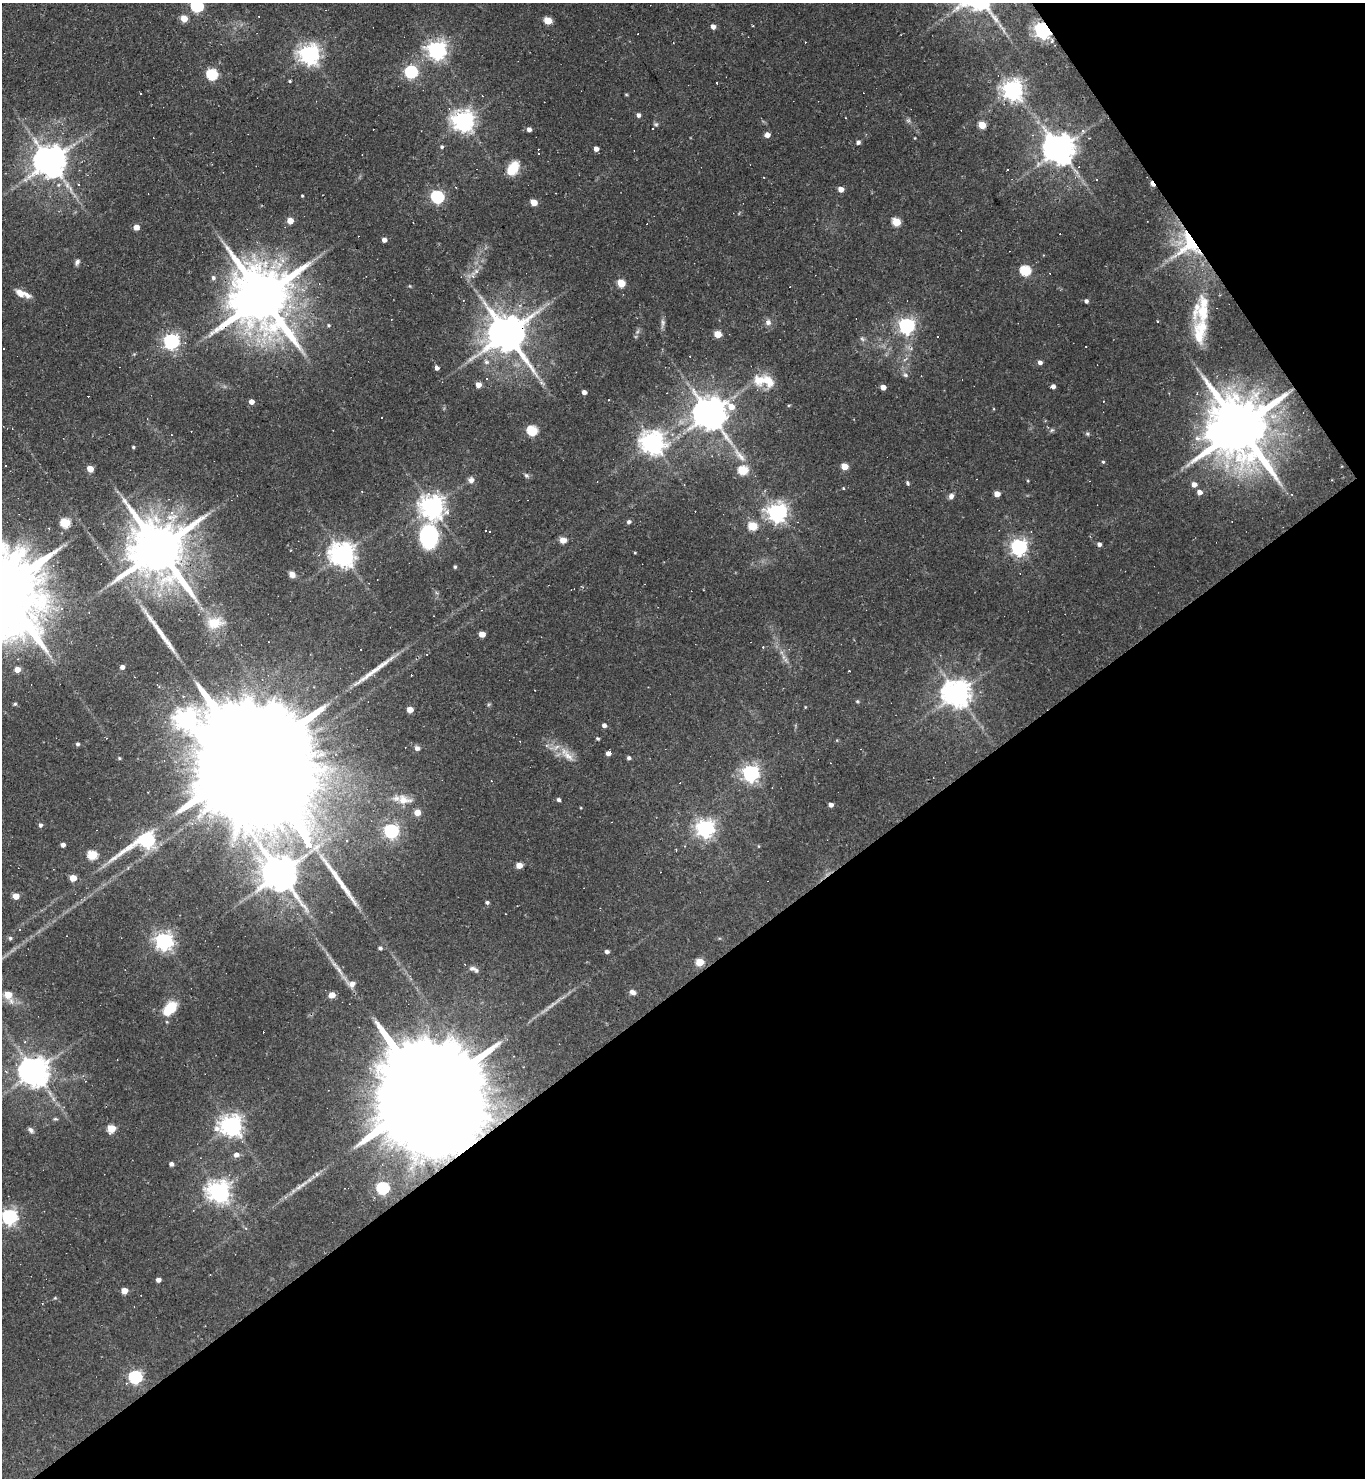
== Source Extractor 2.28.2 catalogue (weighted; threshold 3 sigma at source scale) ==
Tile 12 of 4 x 4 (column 4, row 3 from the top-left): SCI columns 4383-5745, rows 1477-2952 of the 5899 x 5904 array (HDU 1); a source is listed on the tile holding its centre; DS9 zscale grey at full resolution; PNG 1367 x 1480 px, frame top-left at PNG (2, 3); no overlay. Shown black and unused: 37% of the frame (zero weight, under 2 of 3 exposures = <1% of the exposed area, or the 3 px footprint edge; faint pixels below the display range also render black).
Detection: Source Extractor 2.28.2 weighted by HDU 2 'WHT'; one run over the whole footprint, this tile lists its part. Background 0.069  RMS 0.0057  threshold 0.0258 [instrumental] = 3 sigma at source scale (4.5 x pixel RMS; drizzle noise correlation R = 1.50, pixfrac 1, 0.05/0.05 arcsec/px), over >= 5 px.
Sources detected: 216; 3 too faint to see at this stretch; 2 inside a brighter object's white glare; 32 cosmic-ray / hot-pixel residue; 2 long thin detections or spike segments (spike, bleed or trail) — not listed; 4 inside a brighter listed object's ellipse — not listed separately; the other 173 listed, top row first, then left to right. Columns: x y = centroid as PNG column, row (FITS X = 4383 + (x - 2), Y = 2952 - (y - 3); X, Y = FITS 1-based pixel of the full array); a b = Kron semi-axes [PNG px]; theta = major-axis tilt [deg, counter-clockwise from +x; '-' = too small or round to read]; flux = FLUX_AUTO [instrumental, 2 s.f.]
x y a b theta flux
197 6 6 5 - 74
184 18 5 4 - 10
548 21 5 5 - 15
713 27 5 4 - 2.9
1043 30 6 6 - 280
1052 41 5 4 - 1.5
437 50 7 6 - 300
309 54 7 7 - 380
411 72 7 6 - 83
212 74 6 5 - 51
290 81 4 3 - 0.61
716 83 3 3 - 0.95
1013 90 7 7 - 400
626 95 5 3 - 0.55
638 115 5 4 - 1.8
463 121 7 7 - 410
656 124 7 5 -20 0.95
982 125 5 4 - 14
529 129 4 4 - 2.4
1083 130 5 4 - 1.5
767 135 5 5 - 3.4
915 138 4 2 - 0.41
858 142 4 4 - 1.9
442 147 5 4 - 0.97
596 149 4 4 - 3.5
1059 149 8 8 - 1000
50 161 9 9 - 1200
513 169 13 8 55 18
1007 169 3 3 - 0.86
1096 179 3 2 - 0.42
1152 184 7 3 -56 4.5
78 185 3 3 - 21
841 189 5 4 - 4.8
302 196 3 2 - 0.52
437 197 6 6 - 100
534 202 5 4 - 9.8
290 221 5 4 - 8.2
896 222 5 5 - 20
136 227 5 5 - 4.4
384 240 4 4 - 2.8
1189 244 37 31 65 49
77 262 8 5 67 1.7
1025 270 6 5 - 46
473 276 10 5 84 2.7
213 278 5 5 - 1.4
621 283 5 5 - 16
410 286 5 3 - 0.47
20 293 13 8 -34 4.9
262 297 20 15 -56 5600
1086 301 4 4 - 1.5
768 322 7 7 - 2.5
1157 322 3 3 - 0.9
329 325 5 4 - 0.84
907 326 6 6 - 200
1200 332 50 18 -86 23
506 334 12 10 -48 2100
718 334 5 4 - 13
862 339 7 5 -45 1.2
171 341 6 6 - 190
3 349 3 2 - 0.68
486 362 8 7 - 2
1040 362 4 4 - 2.3
437 368 4 4 - 2.6
905 375 7 5 -21 1.2
487 379 3 3 - 2.1
764 381 32 15 -10 15
541 382 6 6 - 1.5
478 385 5 5 - 5
1053 386 4 4 - 2.2
883 387 4 4 - 4.5
584 392 4 4 - 2.8
251 402 4 4 - 3.8
710 414 11 10 - 1300
1239 427 20 12 -56 5500
532 430 6 5 - 40
1052 430 6 5 - 1
1087 434 6 5 - 0.91
1198 438 10 7 -12 3.3
653 442 8 7 - 510
133 447 4 3 - 0.8
1103 462 4 4 - 0.74
844 466 5 5 - 11
90 469 5 4 - 8.9
743 470 5 5 - 27
526 475 7 5 -42 1.3
471 480 8 7 - 2.6
1332 480 2 2 - 0.44
907 483 5 4 - 1
1194 484 5 5 - 3.7
843 488 4 3 - 0.62
1199 492 5 4 - 3.5
997 494 5 4 - 6
951 496 7 6 - 2.2
432 507 8 7 - 520
777 512 7 7 - 320
629 522 5 4 - 1.6
65 523 5 5 - 31
753 526 5 5 - 20
485 531 3 2 - 0.69
429 536 32 21 -89 51
563 540 5 5 - 6.9
1099 544 5 4 - 1.8
1019 547 6 6 - 210
159 549 18 13 -55 4700
635 553 3 3 - 0.5
343 554 8 7 - 580
455 567 4 3 - 0.96
292 574 7 6 - 3.3
62 609 5 4 - 1.5
214 623 21 14 8 12
482 634 5 4 - 6.6
122 667 4 4 - 2.3
17 670 5 5 - 6
957 693 8 8 - 780
857 701 5 4 - 0.76
15 704 5 5 - 0.88
410 710 5 4 - 7.1
186 719 7 7 - 420
604 725 5 4 - 2.3
598 739 4 4 - 0.92
78 744 4 4 - 1.3
417 748 6 6 - 2
608 753 4 4 - 2.7
568 756 18 8 -48 6.3
119 758 4 3 - 0.69
629 758 4 4 - 1.5
256 765 123 22 -56 61000
751 773 6 6 - 220
404 800 22 12 -8 8.4
558 800 4 4 - 1.5
831 805 4 4 - 2.4
417 813 5 5 - 6.8
40 825 5 4 - 1.4
705 828 7 6 - 270
391 831 6 6 - 140
146 840 16 7 26 160
63 845 4 4 - 2.7
685 846 3 3 - 0.61
92 855 5 5 - 31
519 865 5 4 - 7.2
280 874 10 9 - 1600
73 878 5 4 - 8.8
16 896 5 4 - 7.1
487 902 4 4 - 1.2
10 938 5 5 - 1.1
164 941 7 6 - 260
380 948 5 4 - 1.3
607 952 4 4 - 1.9
700 962 5 5 - 17
472 968 8 6 16 1.6
352 984 8 6 15 3.9
633 992 8 6 -26 2.2
8 995 7 5 -60 12
332 995 5 4 - 7
170 1008 17 10 47 16
25 1042 4 4 - 0.79
34 1072 9 8 - 950
429 1096 76 20 -56 37000
55 1119 7 3 -7 0.82
231 1125 8 7 - 400
111 1129 5 5 - 17
31 1130 8 5 -47 1.7
236 1155 6 5 - 3
171 1164 4 4 - 2
317 1174 7 6 - 1.9
299 1187 14 4 37 3
383 1188 6 5 - 85
219 1191 8 7 - 440
9 1217 6 6 - 180
158 1280 4 4 - 2.6
124 1291 5 4 - 7.7
55 1298 4 3 - 0.53
135 1377 6 6 - 100
Overlapping masked pixels (flux is a lower limit): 8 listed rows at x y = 1043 30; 1152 184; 1189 244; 262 297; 506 334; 1239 427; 256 765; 429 1096
Isophote crosses this tile's border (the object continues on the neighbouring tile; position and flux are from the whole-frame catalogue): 1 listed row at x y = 197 6